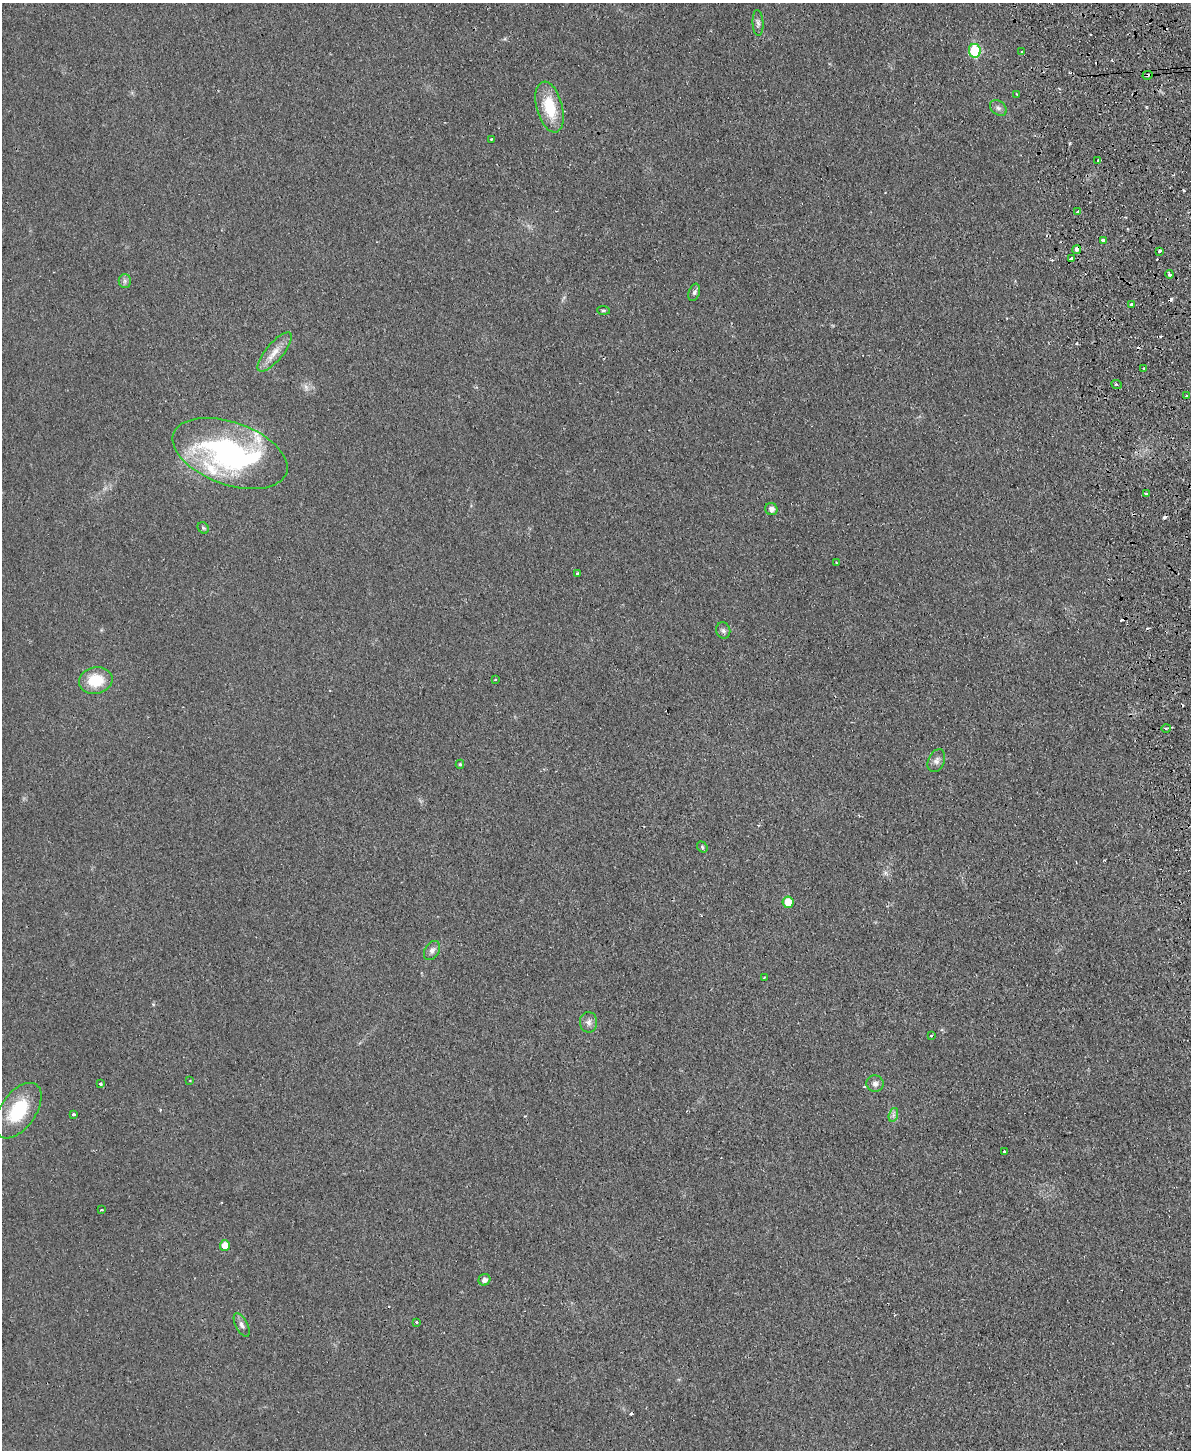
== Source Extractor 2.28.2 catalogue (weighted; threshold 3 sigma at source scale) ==
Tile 6 of 4 x 3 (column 2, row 2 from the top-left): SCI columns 1246-2434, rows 1603-3050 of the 4870 x 4758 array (HDU 1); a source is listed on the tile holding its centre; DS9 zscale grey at full resolution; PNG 1193 x 1452 px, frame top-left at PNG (2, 3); each listed source drawn as its Kron ellipse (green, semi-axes under 4 px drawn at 4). Shown black and unused: <1% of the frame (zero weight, under 2 of 3 exposures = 3% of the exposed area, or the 3 px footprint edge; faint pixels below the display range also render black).
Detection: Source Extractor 2.28.2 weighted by HDU 2 'WHT'; one run over the whole footprint, this tile lists its part. Background 0.025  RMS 0.0047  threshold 0.0213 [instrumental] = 3 sigma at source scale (4.5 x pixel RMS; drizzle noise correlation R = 1.50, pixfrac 1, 0.05/0.05 arcsec/px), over >= 5 px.
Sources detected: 70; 14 cosmic-ray / hot-pixel residue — neither listed nor drawn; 3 inside a brighter listed object's ellipse — not listed separately; the other 53 listed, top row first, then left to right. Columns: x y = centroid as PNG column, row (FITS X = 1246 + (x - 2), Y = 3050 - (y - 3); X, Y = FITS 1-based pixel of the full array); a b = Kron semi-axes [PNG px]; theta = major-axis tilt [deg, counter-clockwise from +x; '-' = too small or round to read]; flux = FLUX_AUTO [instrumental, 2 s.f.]
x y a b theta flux
758 23 13 5 -86 1.5
975 51 7 6 - 27
1022 51 3 2 - 1
1148 75 5 3 - 1.4
1017 94 3 2 - 0.33
550 107 26 13 -75 16
998 108 9 7 -42 1.6
491 139 3 2 - 0.45
1098 160 3 3 - 1.8
1077 212 4 3 - 1.1
1103 240 4 3 - 1.8
1077 249 4 4 - 2.1
1159 251 3 3 - 3.3
1071 259 4 3 - 2.9
1169 274 4 4 - 2.6
125 281 7 6 - 1.2
694 292 9 5 72 1.3
1131 305 3 3 - 2.4
603 310 6 4 -4 0.68
275 352 24 8 50 5.8
1144 368 3 2 - 0.43
1117 384 5 3 - 0.8
1186 396 3 3 - 0.87
230 453 60 31 -19 98
1146 494 3 2 - 0.55
771 509 6 6 - 2
203 528 6 5 - 0.7
836 562 3 2 - 0.37
578 574 4 3 - 1.2
723 631 8 7 - 1.4
96 680 17 13 9 14
495 680 3 2 - 0.77
1166 728 5 4 - 0.68
936 761 12 8 66 2.2
460 764 4 4 - 0.7
702 847 6 5 - 0.69
788 902 6 5 - 7
432 950 10 7 58 2
764 978 2 2 - 0.48
589 1022 10 8 -88 2.3
931 1035 3 3 - 0.61
190 1081 3 2 - 0.4
875 1083 8 8 - 2
101 1084 3 3 - 2.3
18 1111 32 17 54 23
74 1115 3 3 - 2
893 1115 7 4 72 1.1
1004 1152 3 3 - 5.4
101 1210 3 2 - 0.62
225 1245 5 5 - 4.8
484 1280 6 5 - 2
416 1322 3 3 - 1.4
242 1325 13 6 -63 2
Overlapping masked pixels (flux is a lower limit): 3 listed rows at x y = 1148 75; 1077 249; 1071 259